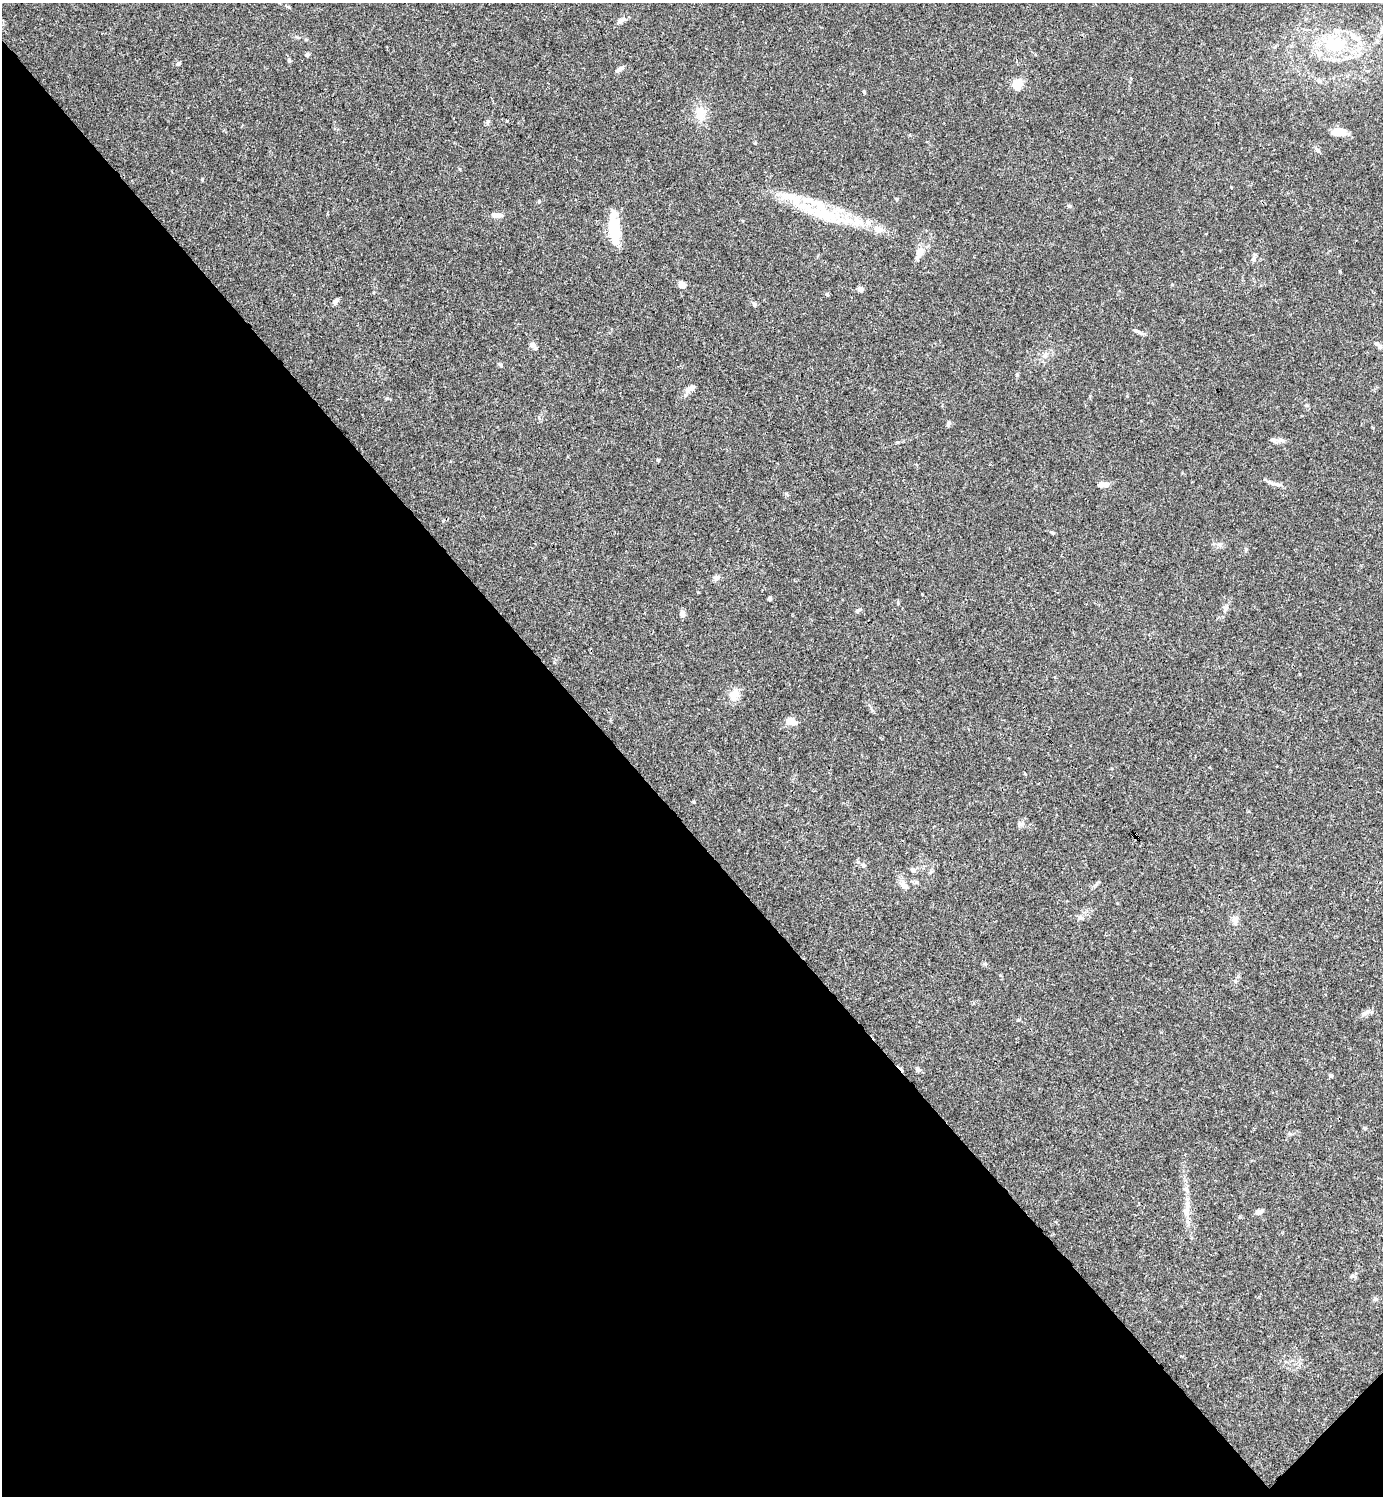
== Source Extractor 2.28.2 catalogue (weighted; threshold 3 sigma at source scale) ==
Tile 14 of 4 x 4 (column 2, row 4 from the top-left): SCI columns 1681-3061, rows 1-1494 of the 5981 x 5982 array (HDU 1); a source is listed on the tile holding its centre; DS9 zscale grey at full resolution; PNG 1385 x 1498 px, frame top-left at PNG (2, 3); no overlay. Shown black and unused: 45% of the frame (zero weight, under 3 of 4 exposures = <1% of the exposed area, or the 3 px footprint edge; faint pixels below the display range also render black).
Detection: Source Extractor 2.28.2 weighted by HDU 2 'WHT'; one run over the whole footprint, this tile lists its part. Background 0.0151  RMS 0.0022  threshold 0.00971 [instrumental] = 3 sigma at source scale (4.5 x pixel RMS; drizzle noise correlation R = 1.50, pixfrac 1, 0.05/0.05 arcsec/px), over >= 5 px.
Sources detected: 79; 1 inside a brighter object's white glare — not listed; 14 inside a brighter listed object's ellipse — not listed separately; the other 64 listed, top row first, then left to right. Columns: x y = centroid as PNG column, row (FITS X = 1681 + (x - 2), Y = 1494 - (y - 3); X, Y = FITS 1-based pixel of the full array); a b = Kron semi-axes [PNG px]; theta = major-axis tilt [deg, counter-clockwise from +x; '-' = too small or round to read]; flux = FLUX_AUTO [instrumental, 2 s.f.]
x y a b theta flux
621 20 13 6 31 0.88
1377 41 6 6 - 0.46
1336 45 28 16 10 11
307 54 5 4 - 0.5
289 61 6 5 - 0.36
178 63 7 5 37 0.35
619 69 14 5 29 0.67
1319 81 6 6 - 0.49
1018 84 12 11 - 2.9
864 92 5 4 - 0.27
700 113 20 14 87 3.2
488 122 7 5 87 0.45
1338 132 15 9 0 2.8
1317 150 6 5 - 0.44
202 179 5 3 - 0.21
1231 187 3 2 - 0.14
896 199 5 3 - 0.2
539 201 5 4 - 0.27
1069 206 8 4 -22 0.32
824 214 66 17 -13 14
496 215 13 6 -3 1.6
614 229 31 10 -86 9.2
918 256 16 6 49 1.2
1254 259 9 4 81 0.47
682 285 9 6 -43 1.2
861 289 6 5 - 0.93
336 301 8 5 50 0.66
754 304 7 5 -75 0.41
1137 331 15 4 -27 0.63
532 345 9 7 23 0.82
1380 347 7 5 -33 0.48
1044 356 6 5 - 0.54
500 364 8 4 -53 0.35
1017 374 6 4 -89 0.31
692 388 10 7 30 1
948 424 8 4 63 0.41
1280 440 12 6 -1 0.89
658 460 5 4 - 0.23
1272 483 18 5 -23 1.1
1104 485 12 5 3 1.5
1052 532 6 3 -20 0.26
1219 544 6 6 - 0.58
1246 550 6 4 89 0.28
716 578 7 6 - 0.84
769 598 4 4 - 0.35
858 610 10 3 33 0.35
682 614 8 6 -77 0.85
734 695 19 12 65 2.2
790 721 10 6 -15 2.6
1025 774 4 3 - 0.2
1022 823 9 4 7 0.48
863 865 7 6 - 0.47
913 870 8 6 -38 0.63
905 886 11 7 -38 1.3
1081 918 9 6 -15 0.66
1235 920 10 8 80 1
1235 981 6 4 -89 0.34
1368 1012 12 5 27 0.78
918 1069 7 6 - 0.56
1331 1076 5 4 - 0.35
1186 1190 10 4 -34 0.5
1187 1204 11 7 87 1.2
1258 1212 7 5 13 1.2
1352 1276 6 4 -17 0.34
Unlisted compact peaks at least as high as the median listed source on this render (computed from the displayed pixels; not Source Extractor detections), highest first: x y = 387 398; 827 294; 694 802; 1018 1020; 1306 405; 898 603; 698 592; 985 964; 755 143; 898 442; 1365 1128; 922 594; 1097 883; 786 493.